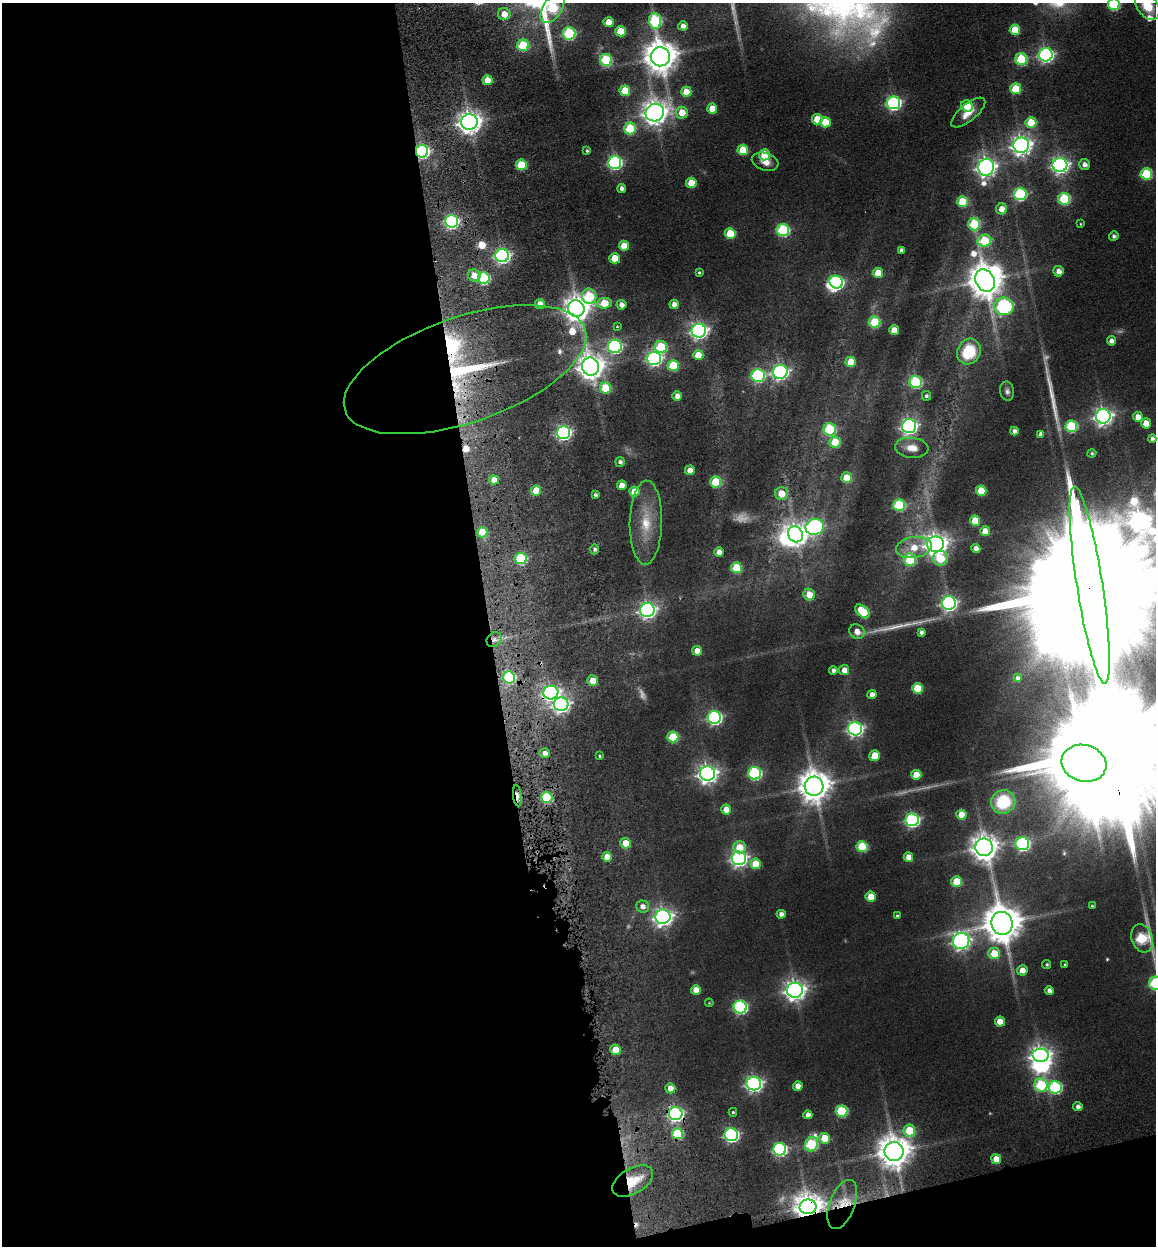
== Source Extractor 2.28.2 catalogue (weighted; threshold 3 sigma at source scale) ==
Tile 13 of 4 x 4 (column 1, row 4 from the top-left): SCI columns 346-1499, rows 139-1382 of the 5239 x 5277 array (HDU 1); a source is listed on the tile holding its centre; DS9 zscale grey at full resolution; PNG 1158 x 1248 px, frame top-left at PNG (2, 3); each listed source drawn as its Kron ellipse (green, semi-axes under 4 px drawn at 4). Shown black and unused: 45% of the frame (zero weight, under 3 of 6 exposures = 10% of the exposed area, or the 3 px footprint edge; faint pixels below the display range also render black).
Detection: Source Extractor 2.28.2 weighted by HDU 2 'WHT'; one run over the whole footprint, this tile lists its part. Background 0.0705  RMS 0.011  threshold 0.0466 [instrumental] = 3 sigma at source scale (4.09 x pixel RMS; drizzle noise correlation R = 1.36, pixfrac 0.8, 0.05/0.05 arcsec/px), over >= 5 px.
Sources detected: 244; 7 too faint to see at this stretch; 5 inside a brighter object's white glare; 3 cosmic-ray / hot-pixel residue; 2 long thin detections or spike segments (spike, bleed or trail) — neither listed nor drawn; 5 inside a brighter listed object's ellipse — not listed separately; the other 222 listed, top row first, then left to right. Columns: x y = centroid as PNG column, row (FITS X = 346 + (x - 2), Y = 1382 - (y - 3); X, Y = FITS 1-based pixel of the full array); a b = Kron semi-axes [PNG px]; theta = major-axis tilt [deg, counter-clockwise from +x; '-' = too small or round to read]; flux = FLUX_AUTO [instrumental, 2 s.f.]
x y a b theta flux
1114 4 6 6 - 93
1147 6 15 10 -56 26
552 8 17 9 57 89
504 14 6 6 - 14
655 21 8 6 -84 120
609 22 5 5 - 19
683 26 5 4 - 6.5
1015 30 5 5 - 34
621 31 5 5 - 33
569 33 6 6 - 110
523 45 6 5 - 63
1046 55 7 6 - 290
660 57 9 9 - 2200
1021 59 6 6 - 80
606 60 6 6 - 84
487 80 5 5 - 17
1016 89 5 5 - 45
625 91 5 5 - 28
686 92 5 5 - 21
894 103 7 6 - 240
967 106 6 5 - 30
712 109 5 5 - 20
968 112 21 8 39 15
655 113 9 8 - 1100
682 113 6 6 - 18
817 119 5 5 - 26
469 122 8 8 - 890
825 122 5 5 - 26
1031 122 5 5 - 37
630 129 6 6 - 62
1021 145 8 7 - 680
743 150 5 5 - 39
422 151 6 6 - 210
587 151 4 3 - 2
764 155 5 5 - 32
615 162 6 6 - 220
765 162 13 8 -16 10
521 165 5 5 - 43
1060 165 7 7 - 410
1084 165 5 5 - 6
986 167 8 7 - 630
1146 174 6 5 - 71
691 183 5 5 - 28
622 188 4 4 - 4.7
1020 194 6 6 - 130
1064 199 6 6 - 83
962 202 5 5 - 42
1002 209 5 5 - 13
451 221 6 6 - 220
974 224 6 6 - 69
1081 224 4 3 - 1.1
783 230 6 6 - 120
730 234 5 5 - 36
1114 236 5 4 - 3.2
984 241 7 6 - 63
624 246 5 5 - 23
901 250 4 4 - 4.2
502 256 7 6 - 310
615 258 5 5 - 23
1058 271 5 5 - 8.4
699 272 3 3 - 1.4
878 273 5 5 - 24
474 275 6 5 - 16
484 278 6 6 - 100
985 281 12 9 -60 2300
836 282 7 6 - 180
589 296 7 7 - 66
604 303 7 5 6 31
540 304 5 5 - 16
674 304 5 4 - 8.6
621 305 5 5 - 7.5
1004 306 10 8 -3 200
576 309 8 8 - 1300
875 322 5 5 - 62
617 326 4 3 - 1.1
894 330 5 5 - 17
699 331 7 7 - 430
1111 341 4 4 - 6
615 346 7 6 - 190
661 347 6 6 - 63
969 352 13 11 61 50
698 355 5 5 - 20
654 358 7 7 - 290
851 362 5 5 - 22
673 366 5 5 - 51
590 367 9 8 - 1300
465 370 127 52 19 450
780 372 7 7 - 310
758 375 7 6 - 140
916 382 6 6 - 110
605 388 5 5 - 48
1007 391 10 7 -80 3.7
677 396 5 5 - 7.6
926 396 5 4 - 3
1103 416 7 7 - 490
1138 417 5 5 - 11
1146 423 5 5 - 19
909 426 7 7 - 330
1071 426 6 6 - 81
830 429 6 6 - 79
1014 431 4 4 - 5.5
563 432 7 6 - 280
1041 434 4 4 - 4.4
1152 439 4 4 - 3.9
835 442 5 5 - 32
912 448 17 10 -6 13
1092 453 4 4 - 1.9
620 462 5 4 - 3.8
690 470 5 5 - 12
846 478 5 5 - 19
494 480 5 4 - 9.1
716 482 5 5 - 46
622 485 5 4 - 12
536 491 5 5 - 29
981 491 5 5 - 36
634 492 5 5 - 23
781 494 6 6 - 17
595 495 4 4 - 3
899 505 6 5 - 82
975 521 5 5 - 30
646 523 42 16 89 37
815 527 9 8 - 230
985 531 5 5 - 16
482 532 5 5 - 31
795 534 8 7 - 890
936 544 8 7 - 950
914 547 18 10 9 23
976 548 4 4 - 6.7
595 549 5 4 - 2.7
719 552 5 5 - 8
521 558 6 5 - 82
940 558 7 7 - 35
910 559 6 6 - 58
736 568 5 5 - 48
1090 585 99 13 -81 130000
809 595 6 5 - 18
949 603 7 7 - 330
647 610 7 7 - 390
863 611 8 5 -42 38
857 632 8 7 - 10
921 632 4 4 - 3.9
494 640 8 7 - 4.9
697 651 5 5 - 13
833 670 4 4 - 4.2
844 670 5 5 - 10
509 677 6 6 - 100
1017 678 3 3 - 2
593 681 5 5 - 17
917 688 5 5 - 39
551 693 7 7 - 330
872 695 4 4 - 8.1
561 704 7 7 - 380
714 717 6 6 - 240
855 729 7 6 - 350
673 737 5 5 - 52
545 753 5 5 - 5.8
600 756 3 3 - 1.5
874 756 6 5 - 20
1084 763 22 18 -15 7100
755 773 6 6 - 130
707 774 7 7 - 640
916 775 5 5 - 23
814 786 9 9 - 2000
517 796 11 4 -82 11
547 797 6 5 - 70
1003 802 12 11 - 60
726 809 5 5 - 14
961 815 5 5 - 17
912 820 6 6 - 250
625 843 5 5 - 16
1022 844 7 6 - 210
740 847 6 6 - 20
862 847 5 5 - 54
984 847 9 8 - 1400
607 857 5 5 - 14
908 857 5 4 - 12
739 858 7 7 - 370
755 864 5 5 - 26
957 882 5 5 - 38
871 897 5 5 - 19
642 906 6 6 - 6.6
1092 906 3 3 - 1.4
781 914 4 4 - 5.8
897 916 4 4 - 1.8
663 917 7 7 - 550
1002 923 11 10 - 3300
1142 938 14 10 -71 100
961 941 8 8 - 450
994 953 6 6 - 27
1047 964 4 4 - 1.9
1065 965 3 3 - 1.5
1022 970 5 5 - 10
1155 983 6 6 - 95
696 990 5 5 - 12
795 990 8 7 - 760
1049 991 4 4 - 5.3
709 1003 4 3 - 0.84
740 1007 6 6 - 190
1000 1022 5 5 - 15
616 1050 5 5 - 24
1041 1055 8 6 -3 590
754 1084 7 6 - 390
1041 1085 7 6 - 85
798 1086 5 4 - 9.9
1055 1087 6 6 - 130
670 1088 5 5 - 12
1078 1107 5 4 - 4.4
841 1111 6 5 - 75
733 1112 4 4 - 1.6
676 1114 7 6 - 300
808 1115 4 4 - 6.6
909 1131 6 6 - 40
677 1134 5 5 - 59
731 1135 7 6 - 240
824 1138 5 5 - 26
811 1144 7 6 - 97
780 1149 6 6 - 190
894 1151 9 9 - 2100
996 1159 5 4 - 18
633 1181 22 12 30 35
842 1204 26 12 69 29
808 1207 8 7 - 1600
Overlapping masked pixels (flux is a lower limit): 12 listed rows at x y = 422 151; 465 370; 521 558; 1090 585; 494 640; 509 677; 551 693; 517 796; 676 1114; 633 1181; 842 1204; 808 1207
Isophote crosses this tile's border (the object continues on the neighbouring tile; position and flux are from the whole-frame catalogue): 6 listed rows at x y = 1114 4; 1147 6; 552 8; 1090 585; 1142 938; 1155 983